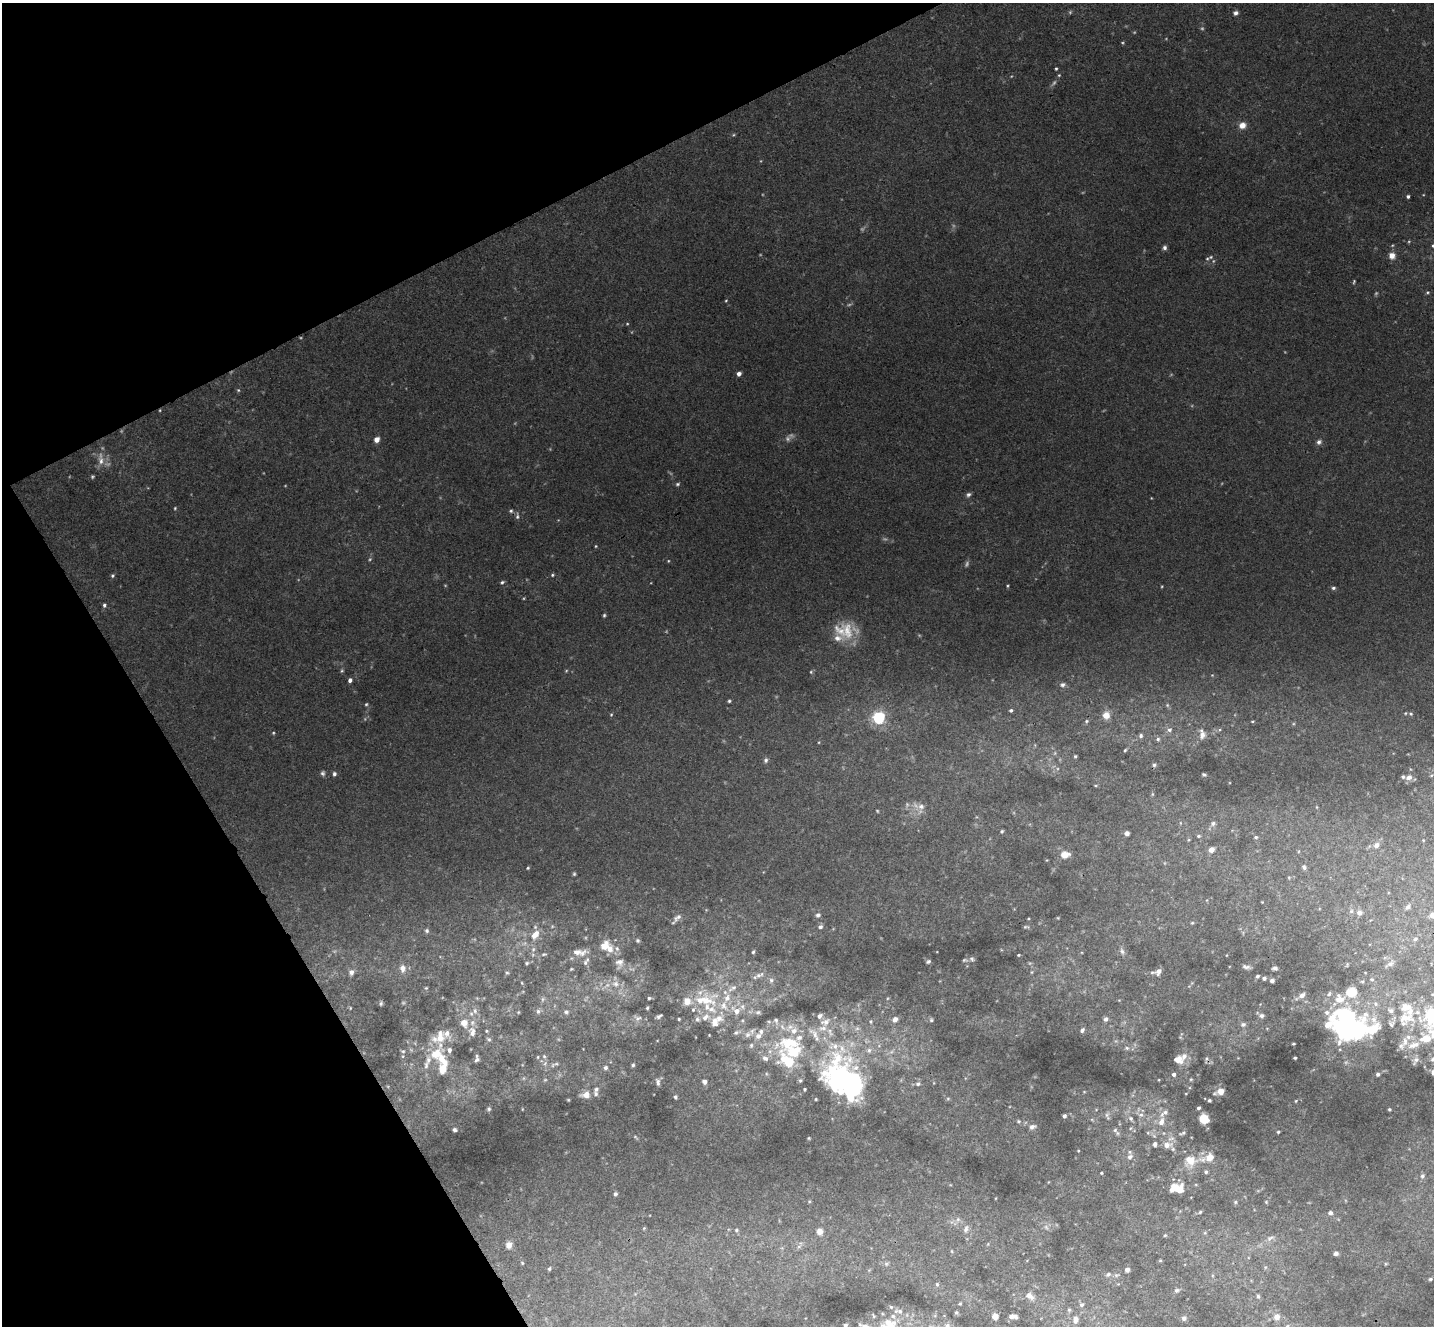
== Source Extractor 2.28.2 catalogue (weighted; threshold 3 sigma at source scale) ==
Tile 5 of 4 x 4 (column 1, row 2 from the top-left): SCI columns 52-1483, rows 2838-4161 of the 5835 x 5807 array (HDU 1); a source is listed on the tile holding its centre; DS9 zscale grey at full resolution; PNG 1436 x 1328 px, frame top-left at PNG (2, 3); no overlay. Shown black and unused: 24% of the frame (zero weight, under 3 of 4 exposures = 6% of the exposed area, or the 3 px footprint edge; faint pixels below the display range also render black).
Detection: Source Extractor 2.28.2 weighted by HDU 2 'WHT'; one run over the whole footprint, this tile lists its part. Background 0.0244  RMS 0.0039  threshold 0.0175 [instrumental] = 3 sigma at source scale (4.5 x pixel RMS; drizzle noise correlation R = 1.50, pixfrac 1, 0.05/0.05 arcsec/px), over >= 5 px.
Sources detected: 364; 27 too faint to see at this stretch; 6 inside a brighter object's white glare — not listed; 60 inside a brighter listed object's ellipse — not listed separately; the other 271 listed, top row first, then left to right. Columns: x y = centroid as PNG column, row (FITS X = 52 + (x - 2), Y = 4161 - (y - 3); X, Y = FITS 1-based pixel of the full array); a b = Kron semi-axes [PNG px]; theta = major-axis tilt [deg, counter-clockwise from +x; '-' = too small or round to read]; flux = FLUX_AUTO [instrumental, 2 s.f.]
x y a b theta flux
1235 13 6 5 - 1.2
1056 69 3 3 - 0.47
1059 75 4 4 - 0.4
1242 125 8 7 - 3.3
1408 196 4 3 - 0.86
1433 246 5 5 - 0.82
1165 248 5 5 - 1.1
1392 256 9 8 - 2.8
1207 259 7 5 17 0.82
1354 282 5 3 - 0.45
1427 292 6 4 2 0.58
726 301 4 3 - 0.34
739 374 4 4 - 1.8
238 390 5 4 - 0.49
377 439 5 4 - 3.3
1319 442 7 6 - 1.3
101 459 20 9 -85 4.3
92 477 5 4 - 0.54
677 484 6 4 17 0.67
968 495 7 6 - 0.99
175 508 4 4 - 0.4
511 511 5 5 - 0.69
517 516 10 5 85 0.98
596 546 4 3 - 0.36
668 561 4 3 - 0.33
552 575 5 4 - 0.56
112 576 5 5 - 0.65
502 582 6 4 30 0.73
1007 586 5 3 - 0.43
1333 588 6 4 1 0.77
104 605 6 5 - 0.85
604 615 5 4 - 0.57
847 631 30 17 -80 12
811 672 5 4 - 0.5
1212 675 4 4 - 0.31
350 680 5 4 - 1.3
1062 685 7 6 - 1.2
729 701 4 3 - 0.55
366 704 5 4 - 0.48
1167 705 5 5 - 0.58
1011 710 4 4 - 0.81
1411 714 6 6 - 0.8
611 715 5 4 - 0.44
1106 715 8 8 - 3.7
879 718 6 5 - 76
1086 721 5 4 - 0.57
1252 721 4 3 - 0.36
1169 730 6 6 - 1.2
1202 735 11 9 72 2.7
1141 736 5 5 - 0.85
1158 739 6 5 - 0.8
1125 750 3 3 - 0.47
1075 756 3 3 - 0.47
766 760 6 6 - 0.94
1154 765 5 4 - 0.73
323 773 7 5 -75 0.92
334 774 5 4 - 0.96
1204 775 4 3 - 0.61
1431 775 6 4 30 0.57
1409 777 8 7 - 2.2
1095 785 5 3 - 0.42
1152 794 6 4 90 0.51
921 806 10 9 - 2.7
1317 807 5 3 - 0.32
1213 823 8 6 35 1.2
1002 831 5 4 - 0.6
1127 833 5 5 - 1.8
1198 836 6 4 1 0.59
1256 837 5 5 - 0.7
1423 840 5 3 - 0.3
1376 845 9 8 - 2.4
1211 850 7 6 - 2.3
1065 854 9 7 5 5.1
1304 867 8 6 -57 1.1
528 868 4 3 - 0.45
574 874 5 4 - 0.56
1262 902 3 3 - 0.27
1408 907 7 6 - 1
1351 911 6 6 - 0.94
1359 913 8 7 - 1.8
818 915 7 6 - 1.1
1432 915 6 6 - 1.9
677 917 13 6 44 1.8
1192 923 5 4 - 0.49
820 927 6 5 - 1
1026 927 9 3 4 0.56
427 931 5 5 - 0.73
535 935 14 8 54 4
1415 939 6 5 - 0.72
638 940 5 4 - 0.58
604 946 12 8 52 4.5
533 949 6 5 - 0.76
617 949 8 6 -59 1.3
1122 951 9 6 -62 1.3
579 952 20 8 -1 3.6
753 952 5 4 - 0.57
544 954 7 4 4 0.55
1019 955 3 3 - 0.38
972 959 7 6 - 0.95
586 961 12 6 60 1.4
928 961 5 4 - 0.8
527 963 4 3 - 0.58
619 963 13 11 75 3
1390 964 12 6 29 1.8
1246 967 10 4 -12 1.2
402 968 10 8 90 2.5
1275 968 5 4 - 1.2
571 969 5 3 - 0.41
1159 971 7 5 53 2.2
351 972 7 6 - 1.7
1031 972 5 3 - 0.46
1152 972 8 3 1 0.7
507 973 5 3 - 0.45
760 975 15 6 25 2.1
1257 976 4 4 - 0.71
1264 978 4 4 - 1
1372 979 6 5 - 0.89
771 980 7 6 - 1.3
1272 981 4 4 - 1.1
1362 981 6 6 - 0.75
615 984 11 9 -13 3.4
426 988 5 4 - 0.43
1351 993 10 9 - 11
1329 994 8 6 60 1.3
1302 995 7 5 37 1.9
649 998 4 3 - 0.65
542 999 8 4 82 0.77
706 1000 36 21 19 20
381 1003 6 4 71 0.7
1375 1004 8 7 - 1.9
350 1008 5 3 - 0.31
647 1008 4 3 - 0.5
475 1011 8 5 -76 1.3
538 1011 7 5 -89 1
736 1011 13 9 -40 4.5
518 1012 4 3 - 0.34
566 1012 7 6 - 1
758 1012 9 6 1 1.1
659 1016 6 3 32 1
1261 1016 7 6 - 1.2
1332 1017 26 17 49 14
638 1018 11 8 -10 1.8
1405 1018 24 14 4 10
895 1019 6 5 - 2.7
1106 1019 7 5 65 1.1
931 1020 6 5 - 0.66
776 1021 10 6 -67 1.4
715 1022 16 11 64 4.8
871 1022 6 4 90 0.57
464 1023 9 8 - 4
1243 1024 7 6 - 1.2
1355 1028 22 15 45 55
1082 1030 7 5 54 1.1
486 1031 4 3 - 0.42
761 1031 8 6 -44 1.4
472 1032 14 9 -87 3
737 1032 11 6 20 1.3
748 1035 12 8 17 2.5
439 1037 24 19 76 9.3
1408 1037 7 7 - 1.8
489 1039 6 4 -39 0.67
1425 1039 11 7 9 6.9
789 1043 40 18 9 24
1293 1044 3 3 - 0.5
1414 1045 19 8 14 4.6
1127 1048 6 5 - 0.82
403 1051 6 6 - 0.75
435 1054 21 14 -20 12
544 1056 5 5 - 0.65
538 1057 5 3 - 0.37
1295 1058 3 3 - 0.5
477 1059 6 4 89 1.1
1433 1059 10 8 -42 2.2
1179 1060 10 7 -10 3.4
1415 1060 11 6 61 1.4
545 1063 6 5 - 0.82
556 1064 7 4 -1 0.71
633 1065 4 4 - 0.65
605 1068 5 5 - 1
442 1069 9 6 89 7
1174 1074 4 4 - 1
1378 1074 4 4 - 0.91
849 1079 70 37 -64 70
1191 1079 4 3 - 0.39
545 1080 5 3 - 0.37
800 1080 5 5 - 0.72
704 1081 5 4 - 1.7
658 1082 9 5 -75 1.1
918 1084 7 6 - 0.98
596 1089 8 6 56 1.2
804 1089 3 3 - 0.5
1220 1092 7 4 15 4.9
586 1095 9 7 13 3.3
675 1097 4 3 - 0.71
816 1099 3 3 - 0.37
1209 1100 3 3 - 0.66
1296 1101 5 4 - 0.46
1198 1108 3 3 - 0.77
489 1109 5 4 - 0.63
1389 1109 3 3 - 0.5
1141 1115 8 7 - 1.4
1064 1116 4 4 - 1.1
1107 1116 11 5 -85 1.2
1130 1118 7 6 - 1.1
1204 1119 7 7 - 10
1019 1121 5 5 - 0.61
1161 1122 11 7 70 2.9
1032 1127 9 6 21 1.3
455 1130 4 4 - 0.87
1115 1130 7 6 - 1.1
1278 1132 3 3 - 0.53
1182 1133 9 4 14 0.78
635 1137 7 3 -38 0.5
809 1138 3 3 - 0.36
1167 1145 14 9 10 3.6
1078 1151 3 2 - 0.29
1130 1157 8 7 - 1.7
1209 1158 13 7 16 6.3
1190 1160 16 14 5 7.2
1206 1172 5 4 - 0.81
1101 1173 3 2 - 0.45
1422 1176 6 5 - 0.9
1179 1189 8 7 - 7.7
615 1194 5 5 - 0.88
809 1201 5 4 - 0.44
1235 1202 5 5 - 0.59
1266 1202 5 4 - 0.42
1200 1212 5 4 - 0.52
1330 1213 6 5 - 1.2
958 1219 7 6 - 1.2
1046 1227 8 4 -46 1
644 1228 5 4 - 0.4
966 1229 11 6 73 1.6
736 1230 5 5 - 0.67
820 1231 7 7 - 2.8
1205 1233 6 4 -18 0.51
1165 1235 5 4 - 0.45
1270 1238 13 6 19 1.9
988 1244 5 3 - 0.34
509 1245 10 9 - 2.8
799 1246 6 4 19 0.76
952 1251 5 3 - 0.37
1336 1253 5 5 - 1.2
1160 1260 4 4 - 0.45
522 1263 5 4 - 0.48
886 1264 6 5 - 0.82
1385 1264 5 3 - 0.42
1265 1267 6 4 -73 0.64
549 1269 5 4 - 0.63
1127 1270 4 4 - 2.2
1108 1274 8 6 29 1.3
1116 1275 8 6 15 1.1
1430 1279 4 3 - 0.66
937 1284 5 4 - 0.57
1177 1290 8 6 17 1.1
1030 1296 14 8 -33 2.9
1258 1296 8 5 -75 0.94
960 1304 4 4 - 0.47
1081 1305 7 6 - 1.2
891 1307 5 5 - 0.67
1069 1310 7 5 -89 0.82
956 1312 6 4 -89 0.64
995 1316 5 5 - 3.4
1012 1316 7 4 -9 2.6
1277 1317 10 9 - 3.4
1184 1318 6 6 - 1.4
1076 1320 13 9 77 2.9
845 1325 4 4 - 0.9
947 1325 9 7 -20 1.9
864 1326 20 9 -17 4.3
890 1326 21 19 21 15
Overlapping masked pixels (flux is a lower limit): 1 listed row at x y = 849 1079
Isophote crosses this tile's border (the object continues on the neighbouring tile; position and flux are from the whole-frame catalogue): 8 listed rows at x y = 1433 246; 1432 915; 1433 1059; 1277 1317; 845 1325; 947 1325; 864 1326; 890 1326